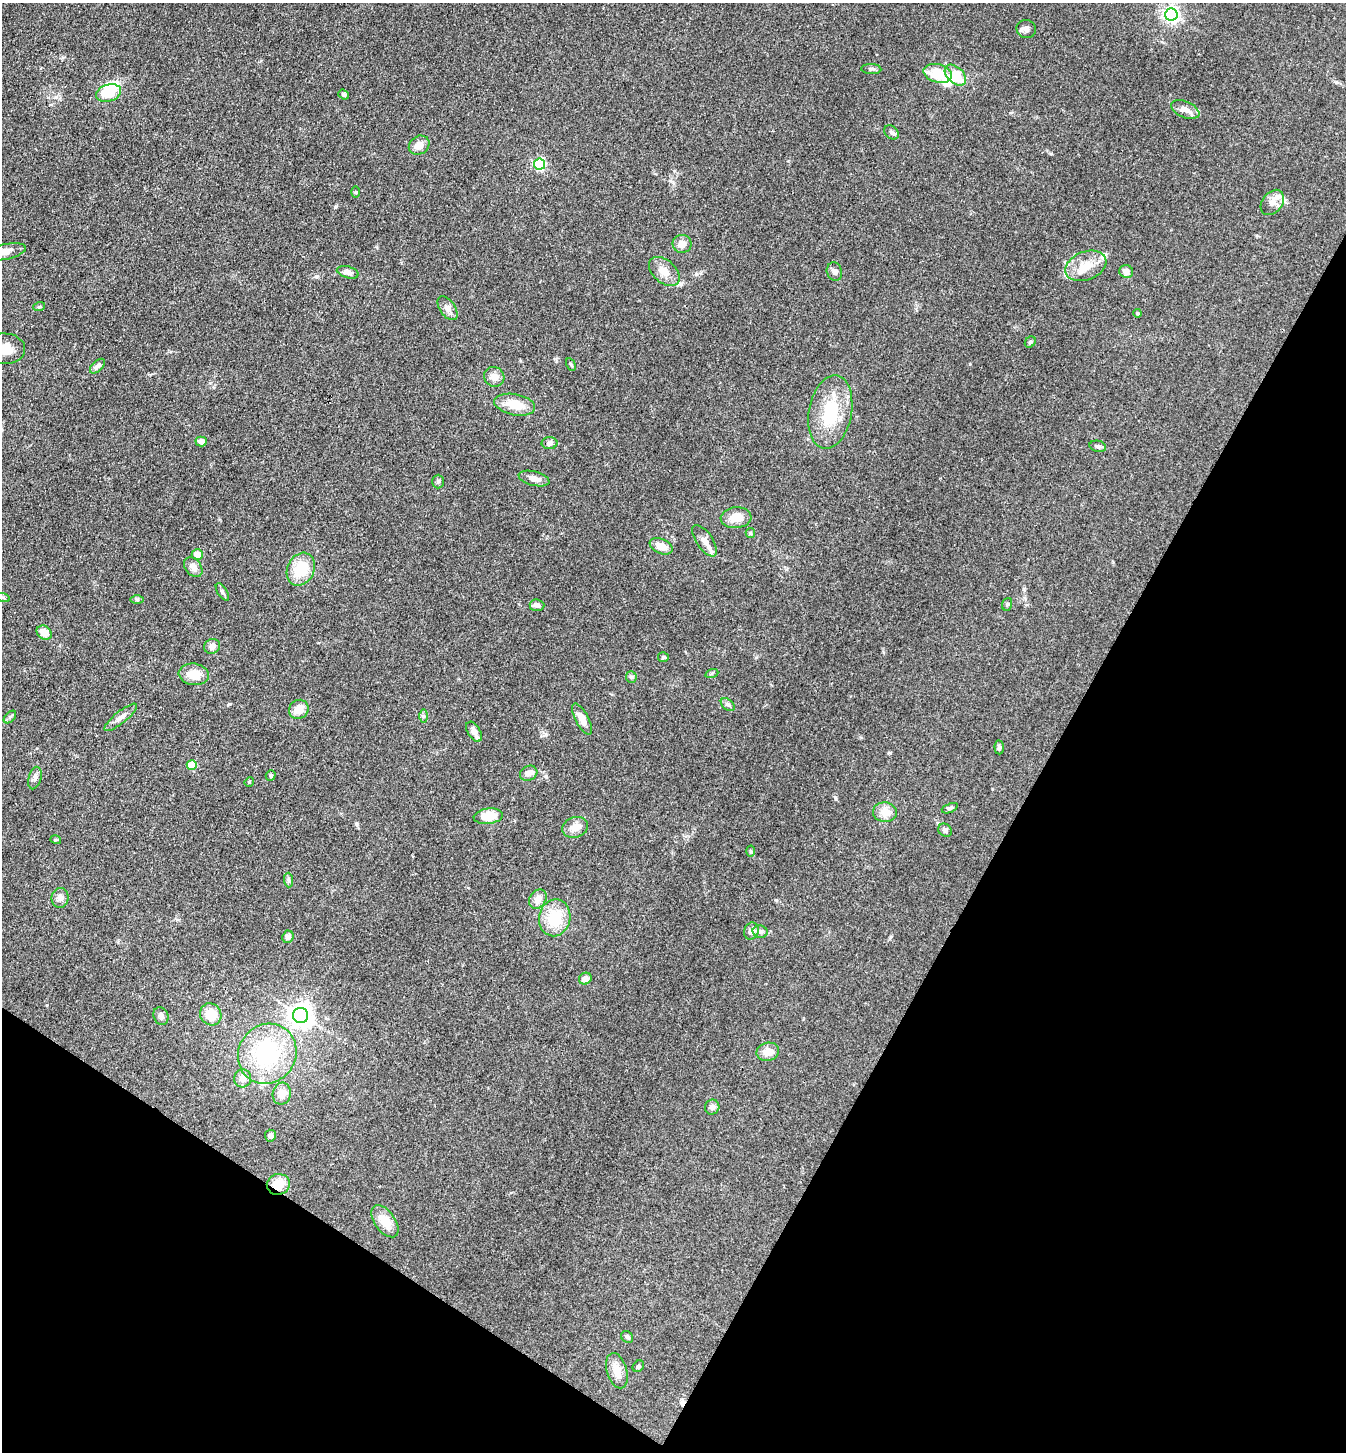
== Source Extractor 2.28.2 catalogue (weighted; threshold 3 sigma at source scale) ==
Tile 15 of 4 x 4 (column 3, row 4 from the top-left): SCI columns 2976-4319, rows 3-1452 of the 5811 x 5804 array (HDU 1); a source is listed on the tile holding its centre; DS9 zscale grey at full resolution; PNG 1348 x 1454 px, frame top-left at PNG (2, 3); each listed source drawn as its Kron ellipse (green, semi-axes under 4 px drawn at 4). Shown black and unused: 29% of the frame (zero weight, under 3 of 4 exposures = <1% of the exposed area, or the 3 px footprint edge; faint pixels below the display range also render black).
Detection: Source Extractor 2.28.2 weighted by HDU 2 'WHT'; one run over the whole footprint, this tile lists its part. Background 0.0742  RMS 0.0062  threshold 0.0277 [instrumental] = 3 sigma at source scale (4.5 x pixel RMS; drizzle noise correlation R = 1.50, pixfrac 1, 0.05/0.05 arcsec/px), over >= 5 px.
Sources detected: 102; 2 inside a brighter object's white glare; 1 cosmic-ray / hot-pixel residue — neither listed nor drawn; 4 inside a brighter listed object's ellipse — not listed separately; the other 95 listed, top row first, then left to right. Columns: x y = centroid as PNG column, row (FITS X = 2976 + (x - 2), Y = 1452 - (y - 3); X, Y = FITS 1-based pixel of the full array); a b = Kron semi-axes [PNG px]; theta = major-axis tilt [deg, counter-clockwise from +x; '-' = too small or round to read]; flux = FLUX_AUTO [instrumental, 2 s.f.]
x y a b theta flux
1171 14 6 6 - 200
1026 29 10 9 - 2.6
871 69 10 5 -2 1.6
938 73 14 9 -16 18
955 75 12 8 -43 14
109 93 13 8 17 17
344 94 6 4 -38 0.94
1185 110 15 8 -23 4.6
891 132 8 6 -44 1.6
419 145 11 9 35 4.9
539 164 5 5 - 80
356 192 5 3 - 0.6
1272 202 14 10 51 4.9
682 244 9 9 - 4.6
4 252 22 7 12 6
1086 266 21 14 21 11
1126 271 7 6 - 3.2
348 272 11 6 -16 2.9
664 272 18 11 -41 6.4
834 272 9 7 -72 2.4
39 307 6 3 19 0.69
447 308 13 7 -54 3.3
1138 313 4 4 - 0.83
1030 342 6 5 - 0.94
5 349 20 15 -4 9.7
571 365 6 3 -63 0.82
97 366 9 5 43 2.6
494 377 10 9 - 4.5
515 405 20 10 -11 12
830 412 37 21 79 29
201 441 5 5 - 3.5
549 443 8 6 1 1.8
1098 446 8 5 -12 1.6
534 479 16 7 -14 4.5
438 481 7 5 89 1.1
736 518 15 10 4 8.1
750 533 5 4 - 0.77
705 541 18 8 -56 5.4
661 546 12 7 -23 6.4
197 555 6 5 - 5.5
193 567 11 7 -50 4.2
301 569 17 13 63 18
222 592 10 4 -57 1.4
3 597 7 4 -20 0.94
137 599 6 4 -1 0.92
1007 604 6 5 - 0.95
537 605 7 6 - 2
44 633 8 6 -37 6.8
212 646 8 7 - 3.2
663 657 5 5 - 1.1
712 673 7 4 19 0.9
194 674 15 10 -7 9
631 677 6 5 - 1.1
728 705 8 5 -39 1.4
299 709 10 9 - 6.2
423 716 6 4 90 1.1
10 717 7 4 46 1.1
121 717 20 6 39 3.7
582 719 17 6 -62 6.4
474 732 11 6 -57 4.5
999 747 7 4 -86 1.3
192 765 5 5 - 21
529 773 9 7 28 3.4
271 775 5 4 - 1
35 778 11 6 74 2.2
249 782 5 4 - 0.57
950 808 8 4 22 1.2
885 812 12 10 -6 7.3
488 816 14 7 7 13
575 827 13 10 18 5.8
945 830 7 6 - 1.8
56 840 5 3 - 0.65
750 851 5 3 - 0.71
289 880 7 4 -89 1.3
60 898 10 8 83 3
538 899 10 8 56 5
555 918 18 15 79 19
751 931 9 7 66 3.5
760 932 7 6 - 2.1
288 937 6 5 - 2.7
585 979 7 5 30 3.6
211 1014 11 10 - 11
301 1015 7 7 - 460
161 1016 9 7 -66 2.4
768 1052 11 9 13 5.8
267 1054 31 28 54 54
243 1078 9 8 - 3.9
282 1094 11 9 78 5.9
712 1107 7 7 - 2.5
270 1136 6 5 - 1.7
278 1184 11 10 - 9.7
385 1221 18 10 -54 9.3
627 1337 7 5 -44 1.1
638 1366 6 5 - 0.95
617 1371 18 10 -73 7.5
Overlapping masked pixels (flux is a lower limit): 1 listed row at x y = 278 1184
Isophote crosses this tile's border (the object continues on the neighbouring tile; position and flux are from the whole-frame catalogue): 2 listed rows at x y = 4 252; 5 349
Unlisted compact peaks at least as high as the median listed source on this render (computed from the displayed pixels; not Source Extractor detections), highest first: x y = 335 207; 835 797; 229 704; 1336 82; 674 171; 970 364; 316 276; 47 1005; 546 734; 776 900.